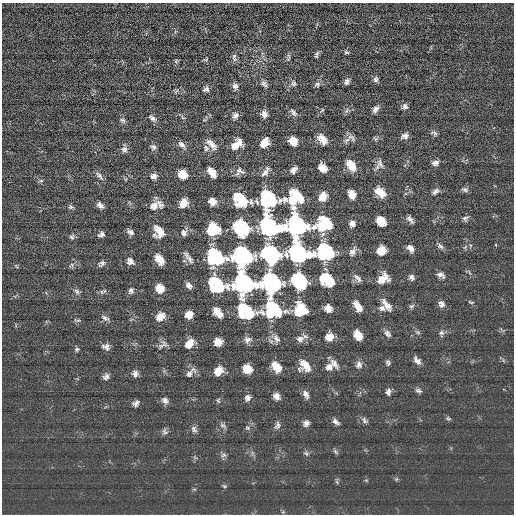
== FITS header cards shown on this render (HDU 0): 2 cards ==
NAXIS1  =                  512 / length of data axis 1
NAXIS2  =                  512 / length of data axis 2

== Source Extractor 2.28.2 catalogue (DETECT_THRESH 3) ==
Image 512 x 512 px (HDU 0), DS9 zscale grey, 1 PNG px = 1 image px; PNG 516 x 516 px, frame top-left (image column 1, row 512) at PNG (2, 3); no overlay
Background -2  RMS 15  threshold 46.3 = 3 sigma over >= 5 px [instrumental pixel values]
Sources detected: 170; all 170 listed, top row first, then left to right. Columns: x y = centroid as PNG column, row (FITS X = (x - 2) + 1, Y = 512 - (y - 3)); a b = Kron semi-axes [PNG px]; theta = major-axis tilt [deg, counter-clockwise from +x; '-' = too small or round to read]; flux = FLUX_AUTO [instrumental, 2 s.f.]
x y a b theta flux
346 52 7 4 -18 1600
317 54 9 5 49 2200
234 57 11 6 -87 3200
288 59 7 4 38 1400
205 60 8 3 10 1200
176 61 6 5 - 1300
375 79 8 6 -90 2800
347 82 7 5 56 3800
293 83 8 6 -82 2600
264 84 10 6 -55 3300
317 84 9 7 6 2800
235 86 9 7 -69 3800
206 89 7 6 - 3200
176 91 7 4 44 1800
405 106 7 7 - 3300
375 109 9 6 53 4600
322 110 7 4 53 1300
346 111 9 5 46 2600
293 112 12 6 -49 3500
264 114 8 6 -76 5400
235 116 8 6 42 4000
152 118 10 6 -37 3900
123 120 8 6 -33 2600
434 133 8 6 -32 2700
405 136 8 6 15 4300
351 137 14 7 -38 3900
322 139 11 7 -51 11000
347 140 10 6 33 3900
293 141 7 6 - 15000
264 143 9 6 56 14000
182 144 11 7 -44 4600
211 144 16 6 -46 7600
237 144 12 7 41 13000
153 147 8 7 - 3100
206 148 10 7 -62 3800
124 149 9 8 - 4000
380 163 14 7 -66 5100
435 163 8 6 14 4600
351 166 11 7 -55 14000
323 168 8 6 -45 12000
294 170 7 5 45 4600
240 171 14 7 -28 4400
265 171 14 6 57 4400
212 172 11 6 -51 11000
183 174 8 7 - 15000
100 176 14 5 -51 3700
154 176 8 7 - 4300
41 181 6 5 - 1800
465 189 9 6 -19 2900
435 191 10 6 39 3600
380 192 11 7 -42 14000
352 194 8 6 -70 11000
323 197 9 7 58 12000
295 198 14 12 73 69000
268 199 15 13 -75 99000
241 200 13 9 -38 58000
212 201 7 6 - 8700
183 203 9 7 43 11000
160 204 14 8 -52 5500
100 205 8 5 -38 4600
154 206 12 10 43 7900
70 207 8 6 -16 2200
465 218 9 6 45 2800
410 219 10 5 -52 3800
381 221 9 7 -45 17000
298 224 15 8 -43 190000
352 224 7 6 - 5400
324 225 14 10 21 69000
270 226 14 10 -34 400000
241 228 10 9 - 270000
294 228 8 7 - 72000
213 230 9 8 - 54000
159 231 13 10 -64 13000
130 232 9 6 -27 3900
184 232 10 8 68 4700
101 235 8 6 29 3300
72 237 7 6 - 2300
496 245 5 3 - 760
440 246 10 6 -44 3100
465 247 6 5 - 1800
411 248 9 7 -49 5700
381 250 8 7 - 15000
326 252 15 13 -1 100000
352 252 12 7 65 5300
299 253 14 10 -51 400000
270 255 10 9 - 580000
215 257 15 13 -6 100000
242 257 11 10 - 390000
159 259 9 6 -51 14000
190 259 14 7 -60 4700
130 261 9 7 -35 5100
102 264 9 6 38 3200
71 265 7 5 55 2300
16 266 6 3 -70 1100
441 275 11 7 -34 4700
411 277 7 6 - 3700
358 278 13 6 -46 4300
327 279 12 8 -42 56000
383 279 12 9 31 14000
299 281 10 8 -49 280000
271 283 11 10 - 400000
244 284 15 14 - 260000
217 285 16 12 -37 69000
189 286 8 5 -53 4600
160 288 8 7 - 15000
131 290 8 6 69 3300
77 291 9 6 -41 2800
102 292 6 5 - 2100
471 302 8 4 -15 1600
386 304 15 6 -52 8400
441 304 9 8 - 4500
358 306 11 6 -55 12000
411 306 8 5 26 2000
328 308 7 6 - 8200
382 308 9 6 -18 3800
300 310 10 9 - 56000
246 311 17 12 -46 68000
272 311 15 14 - 99000
218 312 13 7 -45 12000
189 315 7 7 - 10000
160 317 9 7 37 11000
105 318 12 6 -27 3500
78 320 7 4 2 1700
418 332 7 5 -22 1800
387 333 10 7 -50 4100
441 333 7 6 - 2900
358 335 9 6 -58 16000
329 337 8 7 - 12000
276 339 14 8 -59 6000
300 339 11 9 -8 6000
247 340 10 8 4 5000
218 342 7 7 - 11000
189 344 10 7 50 14000
163 345 16 8 34 4700
106 347 9 6 -20 4400
77 349 6 5 - 1800
417 360 10 6 -45 5100
334 363 15 6 -54 5600
388 363 7 5 -80 2300
359 365 9 8 - 4600
305 366 13 10 -49 14000
276 367 11 7 -50 16000
329 367 11 9 35 7100
247 369 8 7 - 16000
218 371 9 7 48 13000
190 373 17 7 43 5200
135 374 7 6 - 4100
106 377 8 6 43 3800
418 391 9 5 -20 2700
388 392 8 6 82 3800
306 394 11 6 -63 4900
276 396 8 7 - 6200
247 398 8 7 - 4000
165 400 8 7 - 3900
218 401 7 4 -65 1400
136 403 6 5 - 3600
448 418 7 5 -28 1700
364 420 10 6 -49 2900
335 422 9 5 -36 3800
306 423 7 6 - 4200
223 425 11 5 -37 2600
277 425 11 7 72 3500
247 428 7 5 -20 1700
194 429 9 7 -64 3200
165 432 8 7 - 2800
335 451 7 4 -59 1700
306 453 7 5 -10 1800
223 455 8 5 22 2400
337 482 6 4 -71 1400
224 486 6 5 - 1400